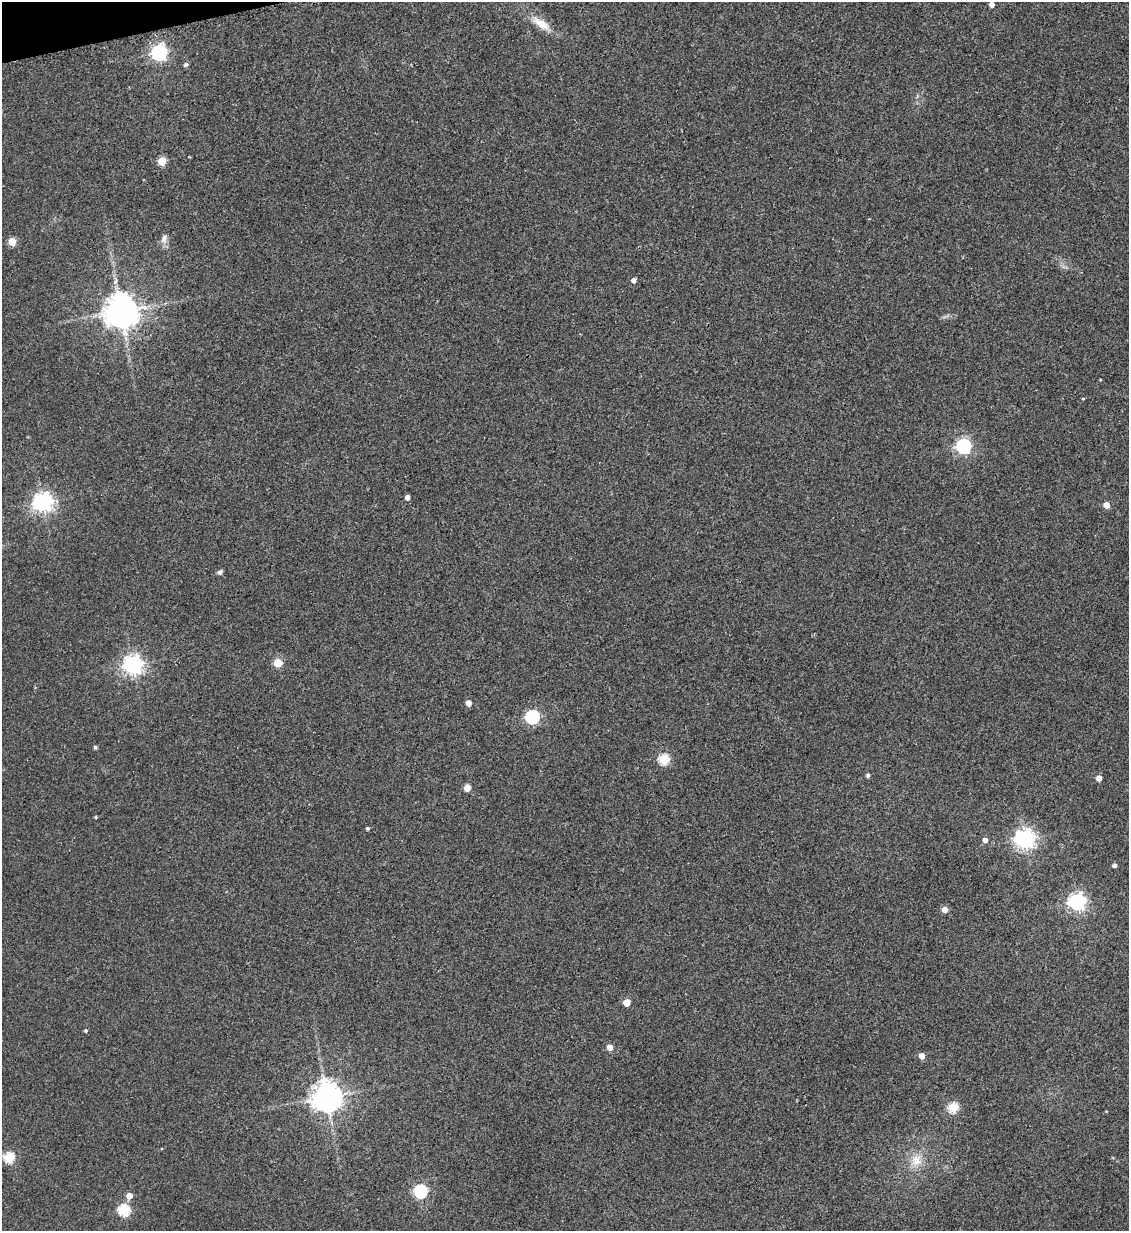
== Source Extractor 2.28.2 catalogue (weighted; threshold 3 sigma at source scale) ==
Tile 11 of 4 x 4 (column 3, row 3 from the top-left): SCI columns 2403-3529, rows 1242-2470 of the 4909 x 4937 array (HDU 1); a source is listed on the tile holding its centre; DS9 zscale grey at full resolution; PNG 1131 x 1233 px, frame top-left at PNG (2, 2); no overlay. Shown black and unused: <1% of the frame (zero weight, under 2 of 3 exposures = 1% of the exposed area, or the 3 px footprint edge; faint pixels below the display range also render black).
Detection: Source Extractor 2.28.2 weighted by HDU 2 'WHT'; one run over the whole footprint, this tile lists its part. Background 0.0794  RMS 0.0076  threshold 0.0344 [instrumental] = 3 sigma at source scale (4.5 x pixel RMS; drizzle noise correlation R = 1.50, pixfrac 1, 0.05/0.05 arcsec/px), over >= 5 px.
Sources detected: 43; all 43 listed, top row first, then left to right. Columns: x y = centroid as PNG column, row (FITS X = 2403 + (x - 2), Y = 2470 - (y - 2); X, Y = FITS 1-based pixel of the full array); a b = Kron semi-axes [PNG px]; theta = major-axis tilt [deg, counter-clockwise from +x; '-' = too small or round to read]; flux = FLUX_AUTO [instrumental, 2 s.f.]
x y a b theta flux
992 4 4 4 - 4.6
541 24 27 10 -33 13
159 53 7 6 - 220
186 64 5 5 - 1.9
162 161 5 5 - 24
164 238 13 8 74 4.1
12 242 5 5 - 23
633 280 5 5 - 3.4
121 311 10 10 - 1500
1100 380 3 2 - 0.63
1083 398 5 3 - 0.6
963 446 6 6 - 190
407 497 4 4 - 3.7
43 502 7 7 - 400
1106 505 5 5 - 10
220 572 6 5 - 2.1
278 663 5 5 - 27
133 665 7 7 - 410
469 703 5 4 - 6.4
532 717 6 6 - 130
95 747 4 4 - 1.5
664 759 5 5 - 58
868 775 4 4 - 1.9
1099 778 4 4 - 6.5
467 788 5 5 - 15
95 817 3 3 - 0.98
367 828 4 4 - 1.3
1025 839 7 7 - 420
985 840 5 5 - 3.9
1114 865 4 4 - 2.2
1077 902 6 6 - 290
945 909 5 5 - 7
627 1003 5 5 - 16
86 1030 4 4 - 1.1
610 1047 5 5 - 6.8
922 1056 5 4 - 6.8
327 1096 10 9 - 910
953 1107 5 5 - 56
9 1157 5 5 - 58
916 1161 17 16 - 13
421 1191 6 6 - 120
129 1196 6 5 - 6.7
124 1210 6 6 - 59